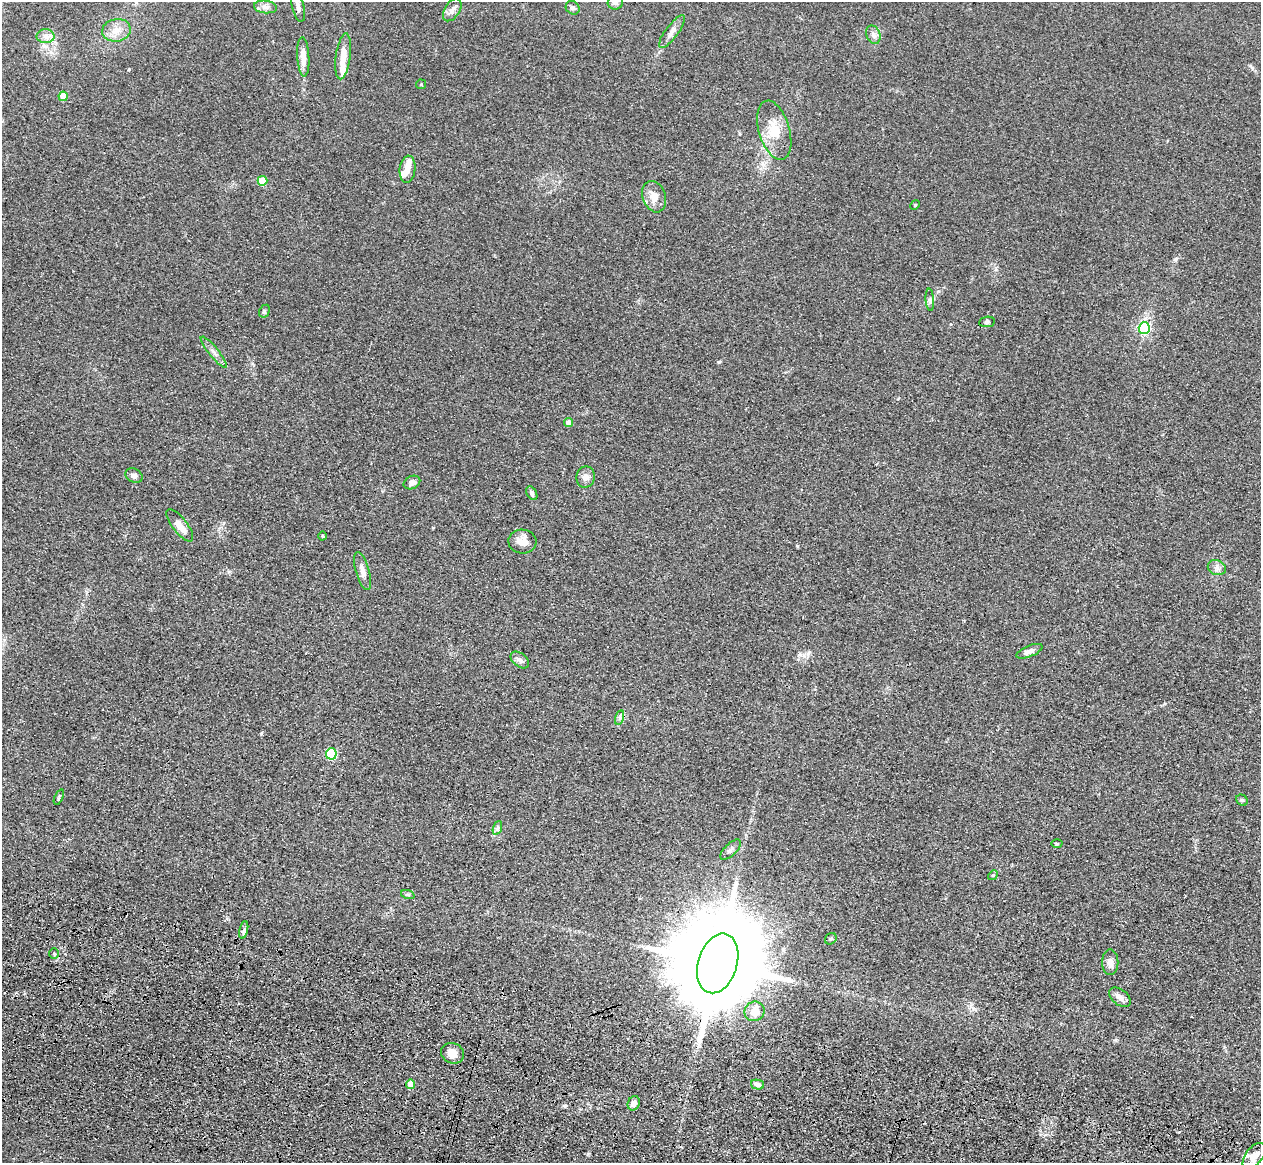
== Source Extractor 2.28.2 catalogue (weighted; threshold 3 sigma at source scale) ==
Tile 6 of 4 x 4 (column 2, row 2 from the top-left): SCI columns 1296-2554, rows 2685-3845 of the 5108 x 5248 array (HDU 1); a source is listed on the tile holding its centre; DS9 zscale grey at full resolution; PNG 1263 x 1165 px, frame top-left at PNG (2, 2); each listed source drawn as its Kron ellipse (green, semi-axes under 4 px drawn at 4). Shown black and unused: <1% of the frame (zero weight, under 3 of 4 exposures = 6% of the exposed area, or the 3 px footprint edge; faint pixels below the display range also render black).
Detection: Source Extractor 2.28.2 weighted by HDU 2 'WHT'; one run over the whole footprint, this tile lists its part. Background 0.0613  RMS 0.0074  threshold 0.0333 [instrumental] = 3 sigma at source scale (4.5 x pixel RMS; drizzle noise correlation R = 1.50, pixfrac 1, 0.05/0.05 arcsec/px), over >= 5 px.
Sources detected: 62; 1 inside a brighter object's white glare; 1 cosmic-ray / hot-pixel residue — neither listed nor drawn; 4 inside a brighter listed object's ellipse — not listed separately; the other 56 listed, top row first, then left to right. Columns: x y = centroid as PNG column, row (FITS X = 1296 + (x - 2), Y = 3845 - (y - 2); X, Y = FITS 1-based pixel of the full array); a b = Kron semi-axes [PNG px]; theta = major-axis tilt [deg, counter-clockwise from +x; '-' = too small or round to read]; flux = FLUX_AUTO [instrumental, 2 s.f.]
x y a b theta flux
615 2 8 7 - 2.4
265 7 11 6 -6 3.5
298 7 14 6 -75 4.3
573 8 7 6 - 1.8
452 10 13 7 57 4.5
116 30 14 11 10 8.4
672 32 20 6 53 5.1
873 35 9 7 -66 3
46 36 9 7 -1 3.8
343 56 23 7 82 12
303 57 20 6 -87 8.7
421 84 5 5 - 0.83
63 96 4 4 - 13
774 130 30 15 -74 19
407 169 13 8 84 7.1
262 181 5 5 - 22
654 197 16 11 -71 8.9
915 205 5 4 - 0.85
930 300 11 3 -86 1.4
264 311 7 5 61 1.2
987 322 8 5 8 1.5
1144 328 6 5 - 110
214 352 19 5 -51 3.9
569 422 4 4 - 6
134 475 9 6 -27 2.8
585 477 10 9 - 5
412 483 8 6 24 3.7
532 493 7 5 -61 1.9
180 525 19 7 -52 8.3
323 536 4 3 - 0.55
522 541 14 12 -3 7.5
1217 568 9 7 -24 3.3
363 571 19 7 -74 5
1029 651 14 5 22 4.2
520 660 10 6 -39 2.9
620 718 7 4 73 1.8
331 754 5 5 - 61
59 797 8 3 68 0.98
1242 800 6 5 - 1.2
497 828 7 4 70 1.8
1057 844 5 3 - 0.74
730 850 13 6 44 2.9
993 875 5 4 - 0.91
408 895 7 4 -19 1.1
244 930 9 3 78 1.9
831 939 6 5 - 1.4
54 954 5 4 - 1.1
1110 962 13 8 -90 4.6
718 963 31 19 73 19000
1120 997 12 7 -39 4.4
754 1011 10 9 - 10
452 1053 12 10 -22 8.1
410 1084 4 4 - 14
757 1085 7 4 -13 2.5
634 1103 7 6 - 4
1254 1156 15 8 52 8.6
Overlapping masked pixels (flux is a lower limit): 1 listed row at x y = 718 963
Isophote crosses this tile's border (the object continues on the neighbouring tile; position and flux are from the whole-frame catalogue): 1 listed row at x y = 615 2
Unlisted compact peaks at least as high as the median listed source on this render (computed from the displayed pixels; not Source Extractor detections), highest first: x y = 719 362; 797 546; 1175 259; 800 655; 1116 1040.